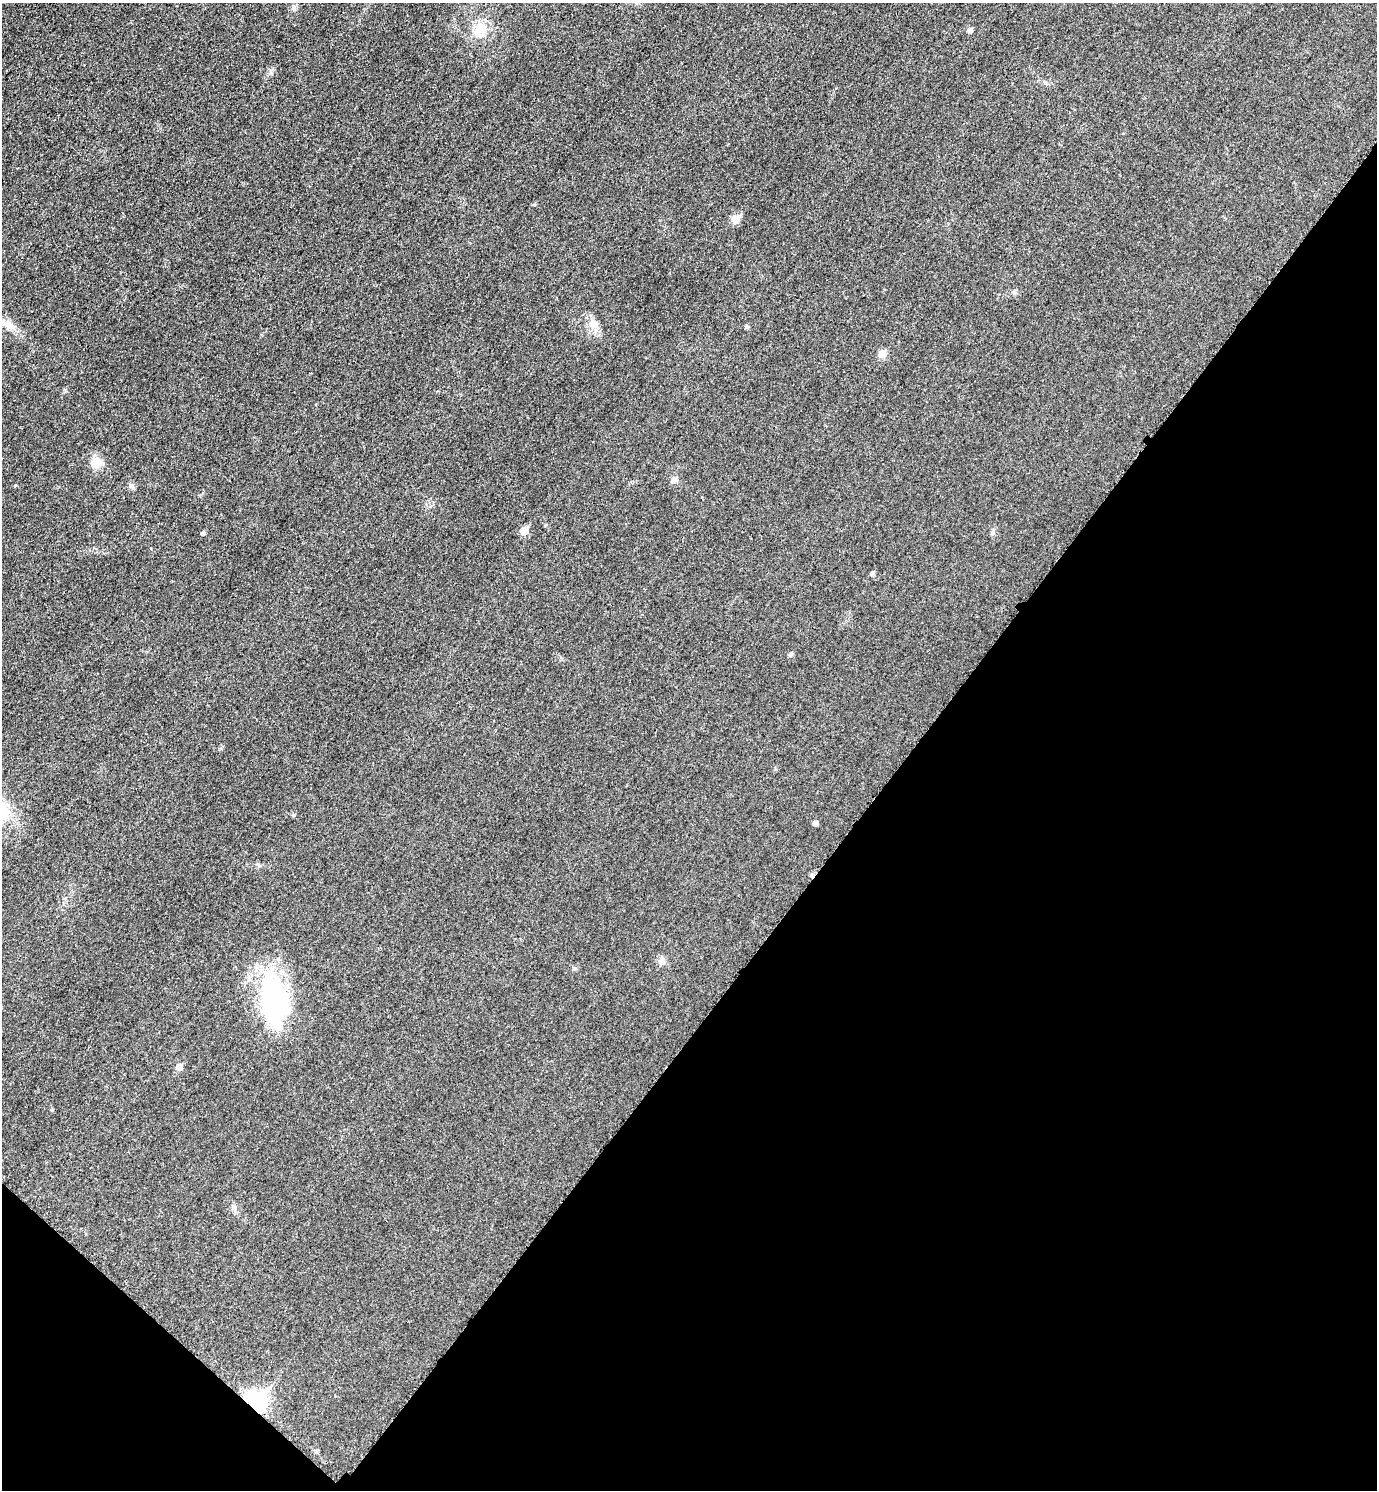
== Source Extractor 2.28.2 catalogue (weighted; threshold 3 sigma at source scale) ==
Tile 15 of 4 x 4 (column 3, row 4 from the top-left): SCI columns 2922-4296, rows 23-1510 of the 5988 x 5986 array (HDU 1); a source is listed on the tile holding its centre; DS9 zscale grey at full resolution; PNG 1379 x 1492 px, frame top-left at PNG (2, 3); no overlay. Shown black and unused: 37% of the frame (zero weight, under 3 of 5 exposures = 2% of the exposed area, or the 3 px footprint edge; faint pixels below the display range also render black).
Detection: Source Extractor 2.28.2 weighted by HDU 2 'WHT'; one run over the whole footprint, this tile lists its part. Background 0.0321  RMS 0.0055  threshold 0.0249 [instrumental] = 3 sigma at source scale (4.5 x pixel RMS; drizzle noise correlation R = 1.50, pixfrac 1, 0.05/0.05 arcsec/px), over >= 5 px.
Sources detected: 21; all 21 listed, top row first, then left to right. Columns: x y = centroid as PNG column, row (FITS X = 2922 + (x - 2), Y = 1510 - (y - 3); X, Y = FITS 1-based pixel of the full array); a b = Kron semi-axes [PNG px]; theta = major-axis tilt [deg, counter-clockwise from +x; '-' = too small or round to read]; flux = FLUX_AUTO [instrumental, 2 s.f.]
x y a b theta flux
294 8 6 6 - 1.3
479 29 19 14 58 9.7
970 30 5 5 - 2.2
736 219 6 5 - 12
1014 292 6 4 -1 0.94
9 325 22 9 -28 5.8
594 325 14 7 -64 3.9
882 354 6 5 - 8.6
96 462 14 14 - 5.8
674 480 8 8 - 2
131 486 7 5 -59 1.2
524 530 5 5 - 10
993 532 8 5 84 1.1
203 533 4 4 - 1.5
872 573 5 4 - 1.2
791 654 7 5 30 0.84
815 823 4 4 - 2.4
661 961 9 9 - 2.6
274 1000 62 30 -85 74
179 1067 6 5 - 5
256 1402 8 8 - 240
Overlapping masked pixels (flux is a lower limit): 1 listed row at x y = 256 1402
Unlisted compact peaks at least as high as the median listed source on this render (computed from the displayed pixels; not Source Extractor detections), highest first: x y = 15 485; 534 205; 294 815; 271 73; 747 327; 65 390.